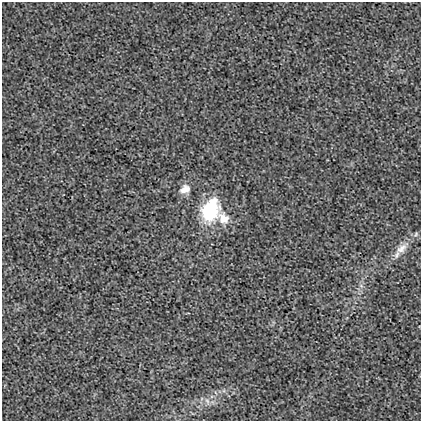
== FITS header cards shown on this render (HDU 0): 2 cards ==
NAXIS1  =                  419
NAXIS2  =                  419

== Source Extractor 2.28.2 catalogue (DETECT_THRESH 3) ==
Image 419 x 419 px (HDU 0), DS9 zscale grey, 1 PNG px = 1 image px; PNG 423 x 423 px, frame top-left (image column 1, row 419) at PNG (2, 2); no overlay
Background 0.00232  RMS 0.019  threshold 0.0569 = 3 sigma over >= 5 px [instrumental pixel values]
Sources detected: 5; all 5 listed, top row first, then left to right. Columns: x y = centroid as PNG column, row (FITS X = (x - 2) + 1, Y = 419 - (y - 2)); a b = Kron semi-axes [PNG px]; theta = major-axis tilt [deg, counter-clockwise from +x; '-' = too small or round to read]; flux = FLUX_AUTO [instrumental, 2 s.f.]
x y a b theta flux
185 189 13 10 26 12
210 210 19 13 69 100
224 218 17 13 -53 18
401 248 21 10 38 16
207 401 8 4 -53 3.1